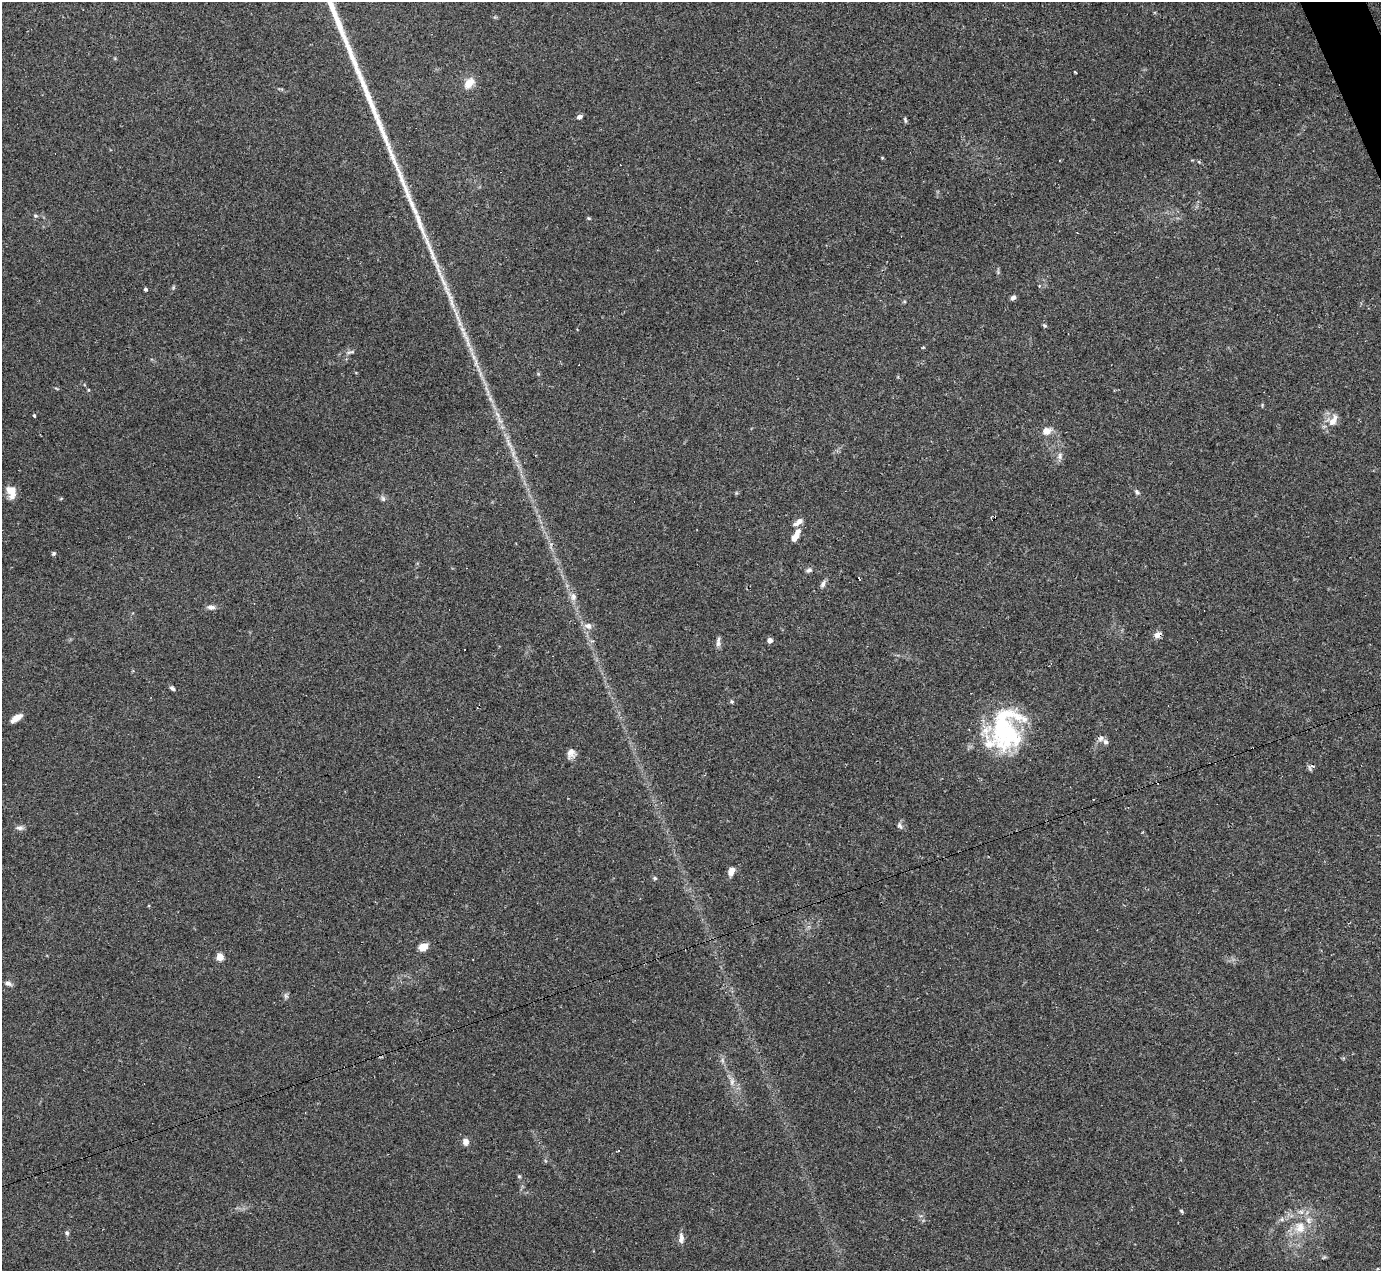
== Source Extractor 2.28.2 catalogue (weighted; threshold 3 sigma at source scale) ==
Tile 10 of 4 x 4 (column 2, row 3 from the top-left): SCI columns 1380-2758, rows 1547-2815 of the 5517 x 5501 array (HDU 1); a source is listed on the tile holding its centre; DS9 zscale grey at full resolution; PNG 1383 x 1273 px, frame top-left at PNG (2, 2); no overlay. Shown black and unused: <1% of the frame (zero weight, under 2 of 3 exposures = <1% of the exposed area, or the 3 px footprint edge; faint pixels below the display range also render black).
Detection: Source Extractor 2.28.2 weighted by HDU 2 'WHT'; one run over the whole footprint, this tile lists its part. Background 0.109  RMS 0.0077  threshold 0.0347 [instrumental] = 3 sigma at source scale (4.5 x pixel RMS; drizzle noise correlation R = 1.50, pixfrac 1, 0.05/0.05 arcsec/px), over >= 5 px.
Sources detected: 65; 8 cosmic-ray / hot-pixel residue — not listed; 5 inside a brighter listed object's ellipse — not listed separately; the other 52 listed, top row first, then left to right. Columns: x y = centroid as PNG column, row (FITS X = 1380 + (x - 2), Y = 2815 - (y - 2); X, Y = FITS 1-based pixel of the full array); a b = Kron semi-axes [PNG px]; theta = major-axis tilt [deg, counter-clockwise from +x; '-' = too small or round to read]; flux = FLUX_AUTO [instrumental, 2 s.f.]
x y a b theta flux
1075 72 3 2 - 1.2
469 83 14 9 51 9.2
579 117 6 5 - 2.6
905 120 9 3 -71 1.2
35 216 6 5 - 1.3
145 289 4 3 - 1.6
1013 297 6 5 - 2.3
459 324 8 4 -72 2.5
1045 325 5 5 - 1.2
350 352 17 4 13 2.5
34 416 4 3 - 0.93
1333 420 16 8 60 7.5
1046 431 11 9 17 6.4
1060 456 10 6 90 2.8
10 490 14 10 -21 7
1137 492 8 6 -49 1.8
383 498 8 5 -69 1.8
798 522 15 6 34 4.6
796 535 15 6 60 7.8
54 553 5 5 - 1.2
809 570 8 5 15 2
823 583 10 6 57 2.5
573 597 11 8 88 3.9
211 607 10 6 -5 3.3
588 626 10 8 -32 4.3
1158 635 8 6 30 4.4
770 640 4 4 - 4.8
718 642 16 5 85 2.8
172 688 7 4 -32 1.8
732 701 6 4 -68 1
16 718 13 5 33 6.1
1000 727 51 39 69 69
1101 739 10 6 40 2.7
571 753 12 9 79 4.9
1311 767 13 5 34 2
900 826 10 6 -62 2
20 828 10 6 4 2.5
731 871 11 7 66 5
655 878 5 4 - 1.1
423 947 9 7 30 8.5
220 957 5 4 - 22
8 983 9 5 -22 2.4
286 996 8 5 -60 1.7
722 1060 9 4 -71 1.8
732 1082 8 6 89 2.7
465 1142 7 6 - 4.3
519 1176 5 5 - 0.89
1181 1211 5 4 - 1.1
1282 1219 6 4 72 1.3
1300 1227 18 16 87 17
67 1233 6 5 - 1.5
681 1238 14 6 90 3.9
Overlapping masked pixels (flux is a lower limit): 1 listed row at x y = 1158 635